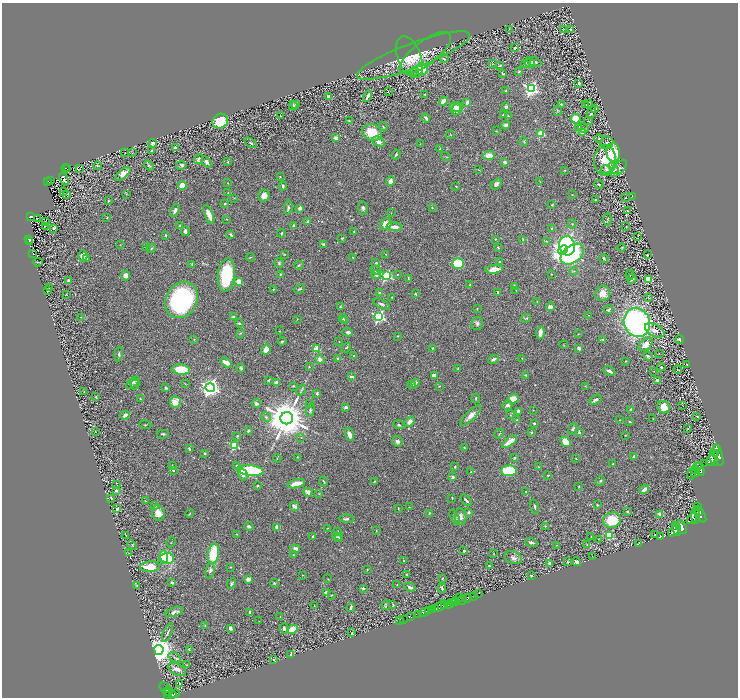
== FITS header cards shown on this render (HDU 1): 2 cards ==
NAXIS1  =                 1472
NAXIS2  =                 1391

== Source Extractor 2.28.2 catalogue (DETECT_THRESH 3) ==
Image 1472 x 1391 px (HDU 1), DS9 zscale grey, zoomed out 1/2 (1 PNG px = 2 x 2 image px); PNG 740 x 700 px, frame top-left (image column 1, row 1390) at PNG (2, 3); each listed source drawn as its Kron ellipse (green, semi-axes under 4 px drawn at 4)
Background 0.582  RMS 0.022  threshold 0.0651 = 3 sigma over >= 5 px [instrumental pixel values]
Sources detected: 575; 41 cannot appear on this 1/2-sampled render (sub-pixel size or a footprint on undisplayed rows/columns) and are neither listed nor drawn; of the other 534, the 500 brightest by FLUX_AUTO listed and drawn (34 fainter detections omitted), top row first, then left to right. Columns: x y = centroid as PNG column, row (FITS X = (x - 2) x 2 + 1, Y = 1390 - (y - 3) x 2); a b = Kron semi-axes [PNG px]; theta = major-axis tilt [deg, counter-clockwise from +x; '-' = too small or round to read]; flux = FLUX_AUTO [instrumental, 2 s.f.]
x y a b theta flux
509 29 4 2 - 2.8
563 29 3 2 - 1.6
570 30 3 2 - 19
515 48 3 2 - 5.5
425 53 31 11 37 69
413 56 60 12 21 140
409 57 22 11 -68 54
444 59 4 3 - 4.4
534 62 7 3 -20 11
526 63 5 3 - 11
530 63 5 3 - 15
492 64 3 2 - 2.6
500 66 3 2 - 5.2
422 69 6 5 - 100
414 71 4 3 - 5.2
519 72 3 2 - 3.1
503 74 3 2 - 4.7
579 83 3 2 - 5.9
531 89 4 4 - 900
506 90 2 2 - 2.7
388 91 2 2 - 2.1
425 95 3 2 - 2.6
329 96 4 2 - 13
367 96 6 3 61 12
443 101 5 3 - 38
467 102 3 3 - 20
296 104 4 2 - 4.2
561 104 3 3 - 3.8
588 104 2 1 - 2.1
586 105 3 3 - 9.2
293 106 5 2 - 7
455 107 6 5 - 26
506 107 4 3 - 13
595 108 4 3 - 6.4
457 109 7 5 57 27
557 111 5 3 - 4.1
591 112 6 3 67 14
503 115 3 3 - 8.6
280 116 2 2 - 2.2
508 116 4 4 - 4.3
426 118 5 2 - 8.8
576 119 5 4 - 71
349 120 2 2 - 3.9
220 121 8 7 - 190
588 121 4 3 - 3.3
506 125 4 3 - 12
383 127 5 3 - 4.3
579 127 3 3 - 41
583 128 5 4 - 8
496 131 3 2 - 1.9
372 132 10 8 -23 110
582 132 3 3 - 28
541 134 3 3 - 160
450 135 4 2 - 2.6
336 138 4 3 - 18
599 139 5 3 - 4.5
378 142 7 4 -24 21
524 142 4 4 - 4.9
153 143 4 3 - 13
251 143 7 3 -31 5.8
607 143 7 6 - 9.5
420 144 2 2 - 1.9
175 147 3 2 - 9.7
440 149 4 3 - 3.3
152 151 3 2 - 4.1
125 153 2 1 - 1.5
132 153 2 2 - 2.6
613 153 9 7 -83 140
396 155 5 3 - 8.8
489 155 6 4 2 35
446 157 5 1 - 1.9
198 159 5 3 - 8.9
605 160 15 11 -90 140
207 162 6 4 -49 12
228 162 3 3 - 4.8
505 162 3 3 - 14
181 165 5 4 - 8.8
98 166 4 3 - 4.2
149 166 5 3 - 5.6
66 168 4 2 - 160
613 168 6 4 -58 13
619 168 10 5 47 18
67 169 4 1 - 31
79 169 3 1 - 1.8
606 169 5 4 - 9.9
478 170 3 2 - 1.9
565 170 4 2 - 2.6
123 174 9 4 42 27
280 177 2 2 - 1.9
64 179 7 3 -69 11
50 180 2 1 - 7.8
47 181 2 2 - 39
390 181 5 4 - 19
540 182 3 3 - 2.5
228 183 2 2 - 2.1
496 184 6 4 47 14
599 184 5 2 - 3.2
182 186 4 4 - 56
283 186 4 3 - 6.5
456 186 3 2 - 2.4
63 191 2 1 - 29
228 192 2 2 - 2.5
67 194 2 2 - 2.4
126 194 3 3 - 2.6
264 195 6 5 - 28
572 195 2 2 - 1.8
632 196 3 2 - 1.6
234 198 3 2 - 1.9
626 198 2 1 - 1.4
595 200 3 2 - 4.1
108 201 2 2 - 3.3
225 204 3 2 - 4.3
552 205 3 2 - 2.6
432 207 2 2 - 2.6
288 208 7 3 83 7.8
300 208 4 3 - 19
363 208 7 4 -84 11
175 210 6 3 67 13
627 211 3 2 - 3.2
391 213 2 2 - 1.5
209 214 10 3 -67 31
30 217 4 3 - 95
37 218 2 1 - 1.6
107 218 3 2 - 3
227 219 2 2 - 1.5
607 219 6 3 87 4.7
308 221 3 3 - 11
45 222 2 1 - 1.8
386 224 6 5 - 40
572 224 4 2 - 2.8
179 225 3 2 - 4.7
45 226 2 1 - 30
294 226 3 3 - 8.5
395 227 8 4 -5 21
626 227 3 2 - 1.7
53 228 3 3 - 7.9
552 229 3 2 - 4.8
185 231 5 3 - 14
354 232 4 2 - 4.4
281 233 4 3 - 4
165 235 3 2 - 2.8
231 235 4 3 - 6.3
638 236 2 1 - 2.2
342 238 4 3 - 3.6
29 239 4 2 - 130
495 239 2 2 - 3.3
523 239 4 3 - 4.5
546 241 4 2 - 2.8
29 242 2 1 - 18
323 244 4 3 - 7
120 245 3 2 - 1.6
146 246 4 3 - 3.3
567 246 10 8 -80 430
622 247 4 2 - 2.9
151 248 5 4 - 5.8
498 248 3 2 - 3.8
563 250 5 4 - 3800
33 253 2 1 - 4
285 254 4 2 - 2.7
386 254 3 2 - 1.6
572 254 13 8 37 380
647 255 3 2 - 2.7
83 256 5 4 - 23
250 257 4 2 - 2.8
353 257 3 2 - 1.8
86 258 3 3 - 10
604 259 4 3 - 6.2
38 262 5 2 - 2.2
500 262 3 2 - 4.3
279 263 5 4 - 6.2
376 263 2 2 - 4.3
458 263 5 5 - 130
192 264 4 3 - 5.4
299 265 5 3 - 5
494 269 9 3 6 37
376 270 6 4 -26 9.9
574 271 4 2 - 3.5
280 274 3 2 - 3.5
397 274 3 2 - 2
551 274 3 2 - 1.8
126 275 5 4 - 22
226 275 17 8 84 240
376 275 5 4 - 11
386 275 3 3 - 390
630 275 5 3 - 4.9
408 278 4 2 - 2.7
632 279 5 3 - 7.9
648 279 4 3 - 55
68 280 3 3 - 8
239 281 4 3 - 43
470 285 3 2 - 3.5
514 286 3 2 - 7.9
49 288 2 1 - 1.9
273 289 3 2 - 2.4
299 289 6 3 27 6.5
516 290 2 2 - 1.6
47 291 2 2 - 2.8
498 292 2 2 - 23
380 293 4 3 - 7.6
603 293 8 7 - 36
415 294 3 2 - 3.1
66 295 2 1 - 2.3
392 297 2 2 - 2.9
649 298 3 2 - 2.5
181 300 19 15 61 610
537 302 2 2 - 1.7
381 304 9 3 -24 9.1
340 307 4 3 - 5.4
550 307 4 3 - 20
477 309 3 3 - 1.9
609 310 5 2 - 6.9
589 315 2 2 - 1.5
81 317 3 2 - 1.9
234 317 4 3 - 7.1
379 317 4 4 - 560
526 318 5 3 - 4.9
297 319 3 2 - 1.7
343 319 4 3 - 4.1
344 321 3 2 - 2.1
637 322 15 13 -65 1400
239 323 4 3 - 5.5
477 324 6 6 - 10
655 330 11 6 -27 29
279 331 2 2 - 2.2
348 332 5 3 - 9.7
241 333 4 3 - 3.8
540 333 6 3 80 27
578 334 2 2 - 1.8
398 336 2 2 - 1.8
194 339 3 2 - 2
603 340 4 3 - 6.8
679 340 4 2 - 8
282 341 4 2 - 4
339 341 2 1 - 1.8
564 345 4 2 - 1.8
645 345 8 5 40 51
316 348 3 3 - 140
346 348 5 2 - 3.6
432 348 2 2 - 4
579 348 4 3 - 13
266 350 5 3 - 33
659 353 2 2 - 1.4
119 354 7 4 84 8.3
353 356 2 2 - 2.6
648 356 5 4 - 10
522 358 2 2 - 2.2
320 359 5 4 - 17
338 359 3 3 - 14
493 359 5 3 - 11
625 361 2 2 - 2.2
226 362 6 3 -29 29
686 364 3 1 - 3
309 366 3 2 - 3.1
661 367 4 4 - 5
241 368 4 3 - 6.3
458 369 4 2 - 3.9
181 370 9 5 -5 120
678 370 4 2 - 1.8
609 371 6 3 -27 16
654 371 2 2 - 1.4
525 375 3 2 - 3.2
434 376 3 3 - 26
351 377 4 2 - 15
269 380 3 2 - 4
657 380 3 3 - 9.1
133 382 8 4 39 8.9
276 383 4 4 - 22
415 383 4 3 - 23
135 384 5 3 - 5.6
185 384 3 2 - 1.9
411 384 2 2 - 2.1
293 386 4 2 - 3.1
439 386 3 2 - 2.7
585 386 3 2 - 2
210 387 4 4 - 1800
166 388 3 3 - 9.7
301 390 6 3 54 4.9
84 391 2 1 - 1.7
317 393 3 2 - 8.7
96 396 3 2 - 2.8
476 398 4 3 - 4.8
140 399 2 2 - 1.5
513 399 5 4 - 57
595 400 6 3 33 17
175 402 6 5 - 58
256 404 4 4 - 7.7
310 404 3 3 - 5
507 405 5 3 - 13
683 405 2 1 - 1.5
346 407 2 2 - 32
664 407 7 6 - 62
631 409 2 2 - 13
310 410 7 4 74 7.8
533 410 3 2 - 1.6
518 411 3 3 - 16
125 415 5 3 - 14
471 415 13 4 44 27
510 415 2 2 - 1.7
697 416 2 2 - 1.7
266 417 5 3 - 7.5
287 418 6 6 - 16000
653 418 2 2 - 1.8
516 420 3 3 - 3.4
619 420 2 2 - 2.2
409 422 6 4 48 18
629 422 2 2 - 5.4
534 423 3 3 - 5.6
145 425 6 2 -4 2.4
399 425 6 3 -15 5.8
573 429 6 3 67 8.3
688 429 3 3 - 2.7
96 431 2 2 - 1.5
248 431 4 3 - 5
531 432 2 2 - 4.6
579 432 2 2 - 12
499 433 5 2 - 3.4
163 434 6 3 0 5.8
349 435 7 3 -72 27
625 435 3 2 - 2
237 436 3 2 - 3.3
301 438 3 2 - 2.3
397 441 5 5 - 11
510 442 9 4 37 53
565 442 6 4 -51 66
234 445 3 3 - 280
464 448 4 3 - 3.7
716 448 3 1 - 470
189 449 4 3 - 6
204 453 3 2 - 4.4
716 453 3 2 - 950
718 455 11 4 -75 4000
634 456 4 3 - 8.2
297 457 2 2 - 1.9
277 458 4 2 - 3
515 458 3 2 - 6.7
714 458 8 3 -82 2700
576 459 2 1 - 1.9
711 460 6 4 63 2500
705 463 2 1 - 78
613 464 3 2 - 2.4
173 466 3 2 - 4.9
237 466 3 3 - 7.5
455 466 3 2 - 3.8
539 467 3 2 - 3
697 467 2 2 - 280
695 469 4 3 - 760
700 469 7 4 -77 1800
173 470 4 3 - 3.9
251 471 13 5 -6 340
509 471 8 5 2 210
471 472 4 3 - 3.8
695 473 5 3 - 950
243 474 6 4 -62 21
692 474 6 3 69 970
548 475 3 2 - 4.5
453 477 3 2 - 27
324 481 5 2 - 3.5
375 481 4 2 - 3.6
600 481 5 3 - 6.2
296 484 9 3 15 55
116 485 2 2 - 1.8
257 486 3 2 - 4.5
579 486 2 2 - 2.6
644 489 5 3 - 22
116 490 2 2 - 8.6
308 492 4 3 - 28
526 492 2 2 - 3.2
319 494 3 2 - 2
111 498 3 2 - 4.2
452 498 3 1 - 2.2
466 500 6 2 -47 7.8
145 501 2 2 - 1.4
597 505 3 3 - 4
155 506 4 3 - 6.9
294 506 5 3 - 17
698 506 3 2 - 400
409 507 2 2 - 1.5
534 507 7 2 -76 6.8
398 508 4 2 - 2.9
117 509 2 2 - 34
627 511 3 2 - 4
699 511 4 3 - 680
469 512 3 3 - 9.3
158 513 8 6 -66 40
190 513 4 2 - 2.7
429 513 3 2 - 2.6
700 514 9 4 -59 1500
660 515 3 2 - 68
695 516 8 3 -86 1100
455 517 8 4 -64 9.3
461 517 8 5 -82 20
692 518 6 4 53 1200
346 519 7 3 -1 10
612 520 9 7 17 110
249 526 5 3 - 10
545 526 3 2 - 1.7
277 527 4 3 - 23
681 527 7 5 -60 2500
328 528 4 2 - 2.3
677 529 7 2 -75 1500
337 531 2 2 - 2.2
376 531 4 2 - 2.2
674 531 6 4 48 1600
237 534 3 3 - 2.9
654 534 3 1 - 1.6
126 535 2 1 - 2.1
313 536 3 2 - 5.6
610 536 4 3 - 210
660 536 2 1 - 1.5
337 537 5 2 - 3.5
591 537 2 1 - 1.4
339 539 3 2 - 3.3
598 539 3 2 - 1.8
171 542 5 2 - 2.4
531 543 6 3 -17 12
638 543 4 2 - 3.4
132 545 5 3 - 4.3
556 545 3 2 - 1.6
587 545 3 2 - 2
295 549 5 4 - 14
464 551 2 2 - 18
129 553 3 2 - 2
213 554 10 5 82 180
493 554 3 2 - 2.2
294 555 3 3 - 2.1
164 556 6 4 -79 74
592 556 2 1 - 2.2
167 558 7 5 2 210
513 558 9 6 -20 18
404 561 2 2 - 15
568 562 2 2 - 3.2
576 562 5 3 - 7.9
549 563 3 3 - 6.6
490 566 3 2 - 4.2
150 567 10 5 5 74
231 567 3 2 - 2.9
210 570 8 4 78 14
367 570 2 2 - 3
406 574 3 3 - 4.5
302 575 2 2 - 1.6
531 576 4 3 - 3.7
443 578 3 2 - 2.9
248 579 3 3 - 28
328 579 3 2 - 2.5
172 582 4 2 - 5.4
274 583 4 3 - 3.6
232 584 6 3 63 6.9
397 585 2 1 - 2.2
137 586 3 2 - 1.9
410 587 6 3 -28 13
363 588 3 2 - 6.5
442 588 4 2 - 6.5
326 593 4 3 - 19
479 593 3 1 - 55
332 595 3 2 - 2.2
473 596 3 1 - 36
460 597 2 1 - 8.5
467 598 4 2 - 760
461 600 6 2 19 820
452 602 4 2 - 340
455 602 4 2 - 310
449 604 4 3 - 490
386 605 5 2 - 3.6
393 605 4 2 - 3.8
314 606 2 1 - 2.1
441 606 7 3 37 880
445 606 3 2 - 260
351 608 4 2 - 7.4
435 608 3 2 - 740
432 609 4 2 - 470
428 611 2 2 - 250
174 612 9 4 17 18
250 612 3 3 - 5
424 612 5 2 - 720
419 614 2 2 - 110
280 616 2 1 - 1.6
411 617 2 1 - 40
404 620 2 1 - 3.1
259 621 2 2 - 1.6
400 621 3 1 - 17
205 626 3 2 - 3
230 628 3 3 - 17
284 628 5 3 - 12
292 629 5 4 - 67
167 633 10 3 66 7.9
351 633 2 1 - 23
159 650 5 4 - 6300
189 650 3 2 - 2.9
291 654 3 2 - 5.9
175 658 7 4 -37 9.2
274 659 3 2 - 3.2
187 665 4 2 - 2.9
177 669 10 5 -27 25
180 683 2 2 - 7.5
165 688 6 2 -46 47
168 691 5 2 - 260
169 693 2 2 - 210
175 694 5 2 - 180
168 695 3 2 - 260
172 695 4 2 - 160
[34 fainter detections neither listed nor drawn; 41 sub-pixel or undisplayed-footprint detections neither listed nor drawn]